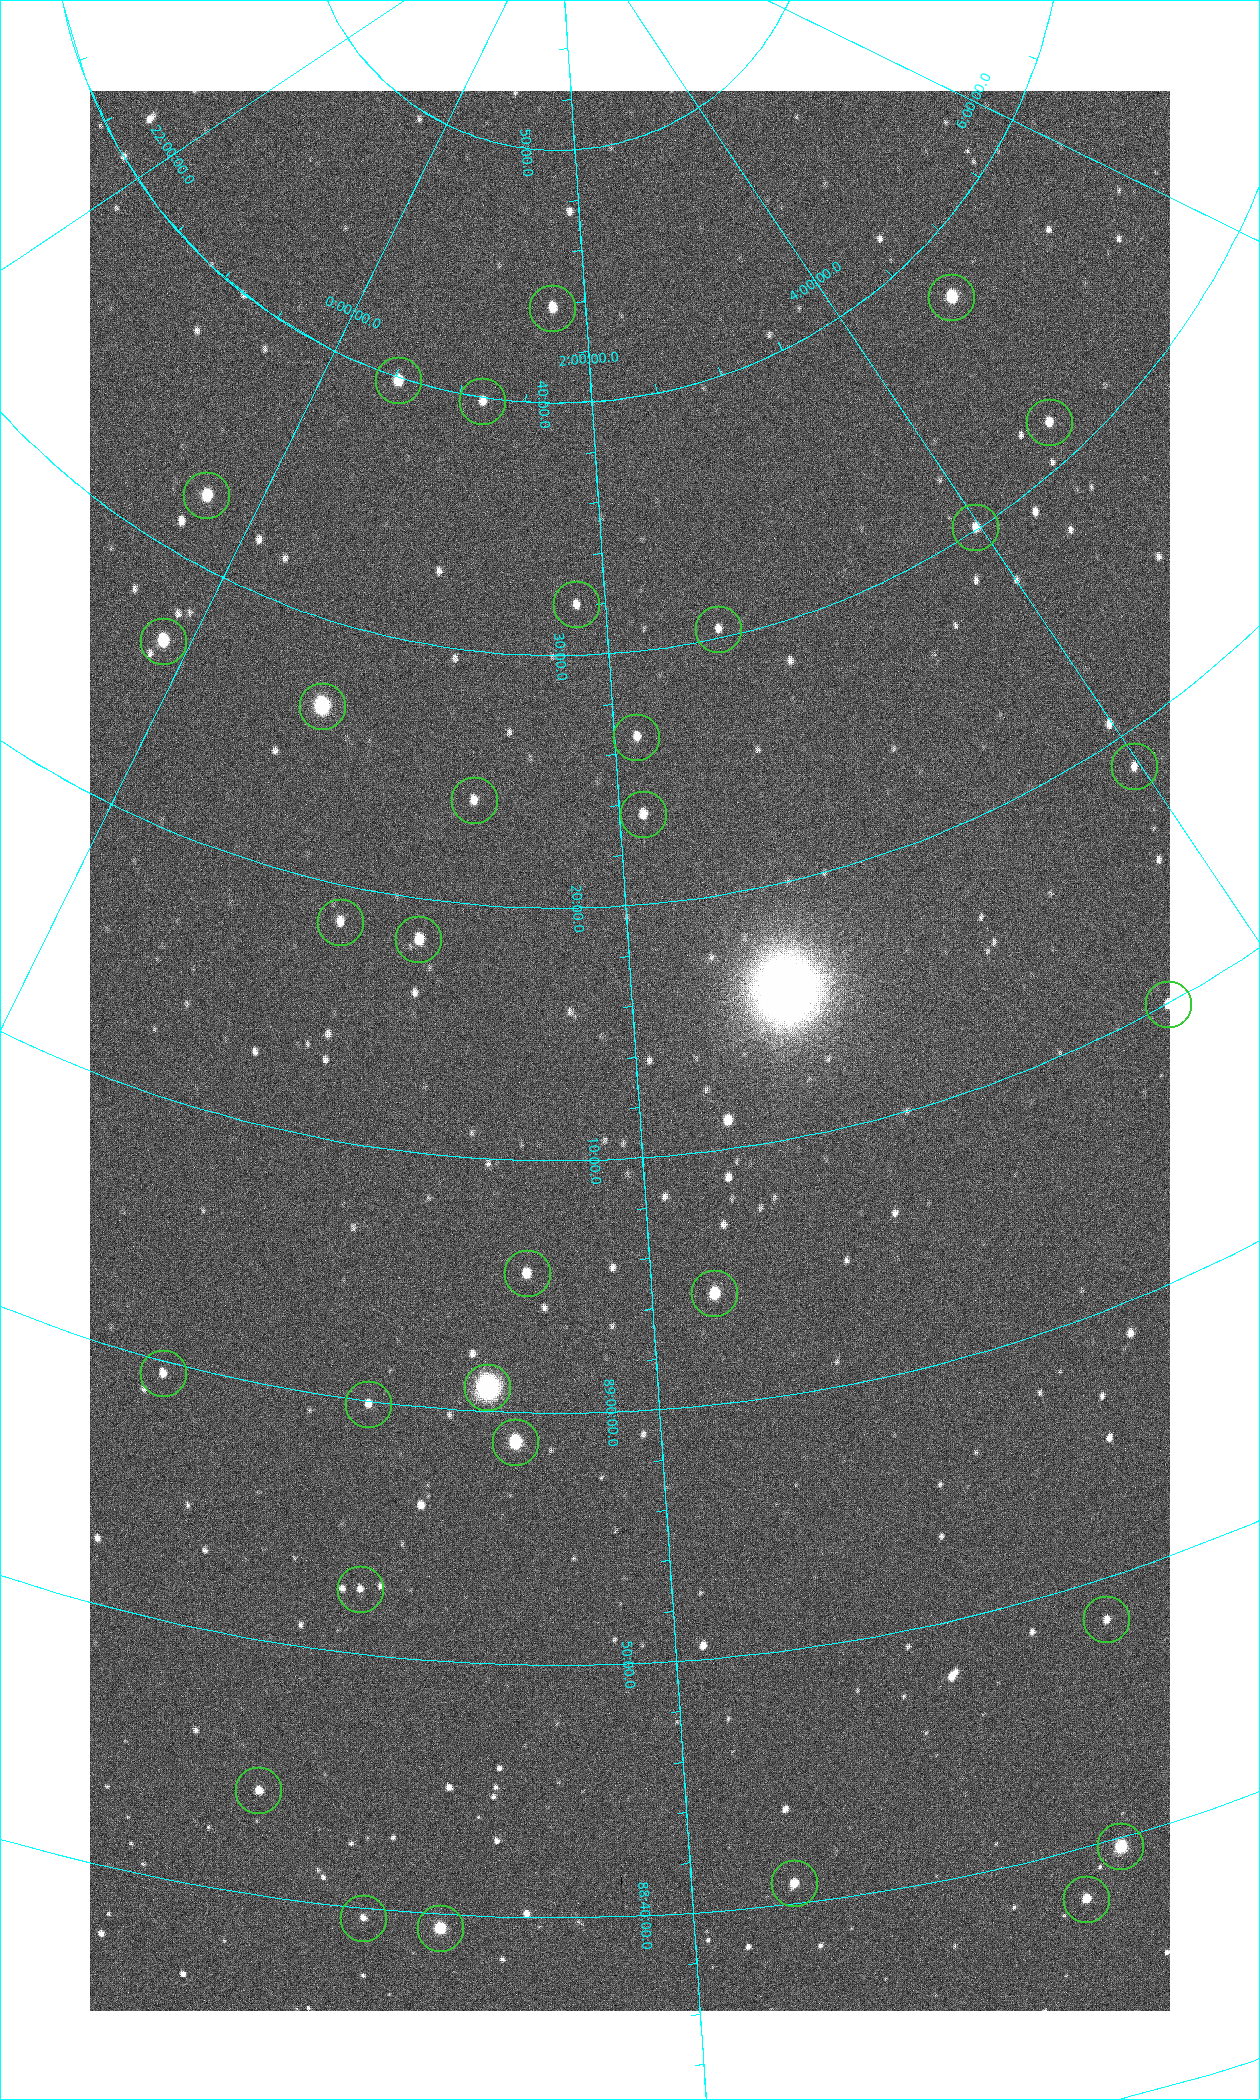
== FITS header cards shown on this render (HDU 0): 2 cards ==
NAXIS1  =                 1080 / length of data axis 1
NAXIS2  =                 1920 / length of data axis 2

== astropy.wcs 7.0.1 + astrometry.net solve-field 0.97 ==
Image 1080 x 1920 px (HDU 0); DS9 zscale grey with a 90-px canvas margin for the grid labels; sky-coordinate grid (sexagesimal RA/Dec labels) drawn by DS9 from the SOLVED WCS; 32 Tycho-2 reference stars matched to detected sources circled (green)
Header WCS: none
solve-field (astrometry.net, Tycho-2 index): SOLVED blind (the file carries no WCS)
Solved WCS: RA---TAN-SIP/DEC--TAN-SIP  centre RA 01:58:54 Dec +89:14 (29.72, +89.24 deg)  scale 2.37 arcsec/px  FOV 42.7' x 76.0'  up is +4 deg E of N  parity flipped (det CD > 0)
(file carries no celestial WCS; the grid is the blind solution)
Tycho-2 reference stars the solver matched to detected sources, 32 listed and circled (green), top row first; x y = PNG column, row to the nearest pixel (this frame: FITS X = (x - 90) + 1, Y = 1920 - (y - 91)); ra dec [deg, ICRS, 3 dp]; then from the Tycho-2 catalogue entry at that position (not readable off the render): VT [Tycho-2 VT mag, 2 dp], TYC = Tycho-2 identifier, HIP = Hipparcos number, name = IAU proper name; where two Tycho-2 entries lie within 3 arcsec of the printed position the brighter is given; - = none
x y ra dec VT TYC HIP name
951 297 70.692 +89.630 9.34 4629-37-1 - -
552 308 25.399 +89.729 11.04 4627-64-1 - -
398 380 7.906 +89.665 10.51 4627-6-1 - -
482 401 17.696 +89.664 11.87 4627-21-1 - -
1049 422 69.250 +89.526 11.02 4629-45-1 - -
206 495 355.808 +89.543 10.14 4662-135-1 - -
975 527 59.681 +89.501 11.64 4628-48-1 - -
576 604 27.685 +89.533 12.30 4627-91-1 - -
718 629 38.519 +89.506 12.22 4628-39-1 - -
163 641 358.236 +89.445 9.52 4662-45-1 - -
322 706 9.931 +89.444 8.22 4627-49-1 3128 -
636 737 31.518 +89.444 11.89 4628-72-1 - -
1134 766 59.678 +89.312 11.93 4628-44-1 - -
474 800 20.865 +89.402 11.76 4627-105-1 - -
643 814 31.476 +89.392 11.96 4628-239-1 - -
340 922 14.190 +89.309 11.36 4627-74-1 - -
418 939 18.559 +89.307 10.52 4627-75-1 - -
1168 1004 55.017 +89.166 11.19 4628-70-1 - -
527 1273 24.867 +89.092 10.76 4627-125-1 - -
714 1293 32.549 +89.073 9.84 4628-149-1 - -
163 1373 11.209 +88.992 11.71 4627-72-1 - -
487 1387 23.461 +89.016 6.47 4627-259-1 7283 -
368 1404 19.000 +88.998 11.53 4627-46-1 - -
515 1442 24.587 +88.980 9.00 4627-86-1 - -
360 1589 19.495 +88.876 11.74 4627-109-1 - -
1106 1619 43.819 +88.807 12.14 4628-98-1 - -
258 1790 17.187 +88.735 11.22 4627-80-1 - -
1120 1846 42.246 +88.661 8.90 4628-20-1 - -
794 1883 32.945 +88.680 10.72 4628-99-1 - -
1086 1899 40.943 +88.634 10.89 4628-71-1 - -
363 1918 20.674 +88.660 11.87 4627-100-1 - -
440 1928 22.838 +88.657 9.18 4627-37-1 - -